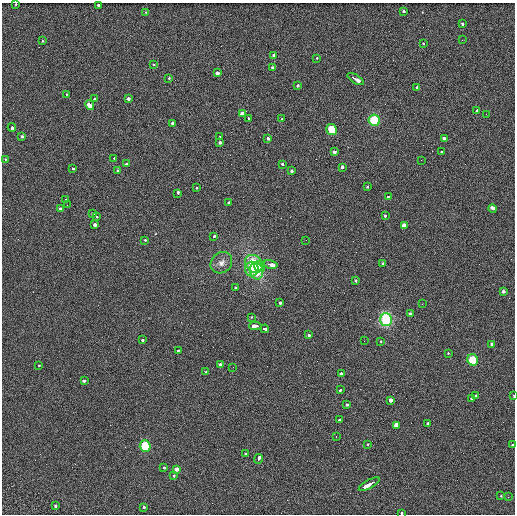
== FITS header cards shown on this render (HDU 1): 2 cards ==
NAXIS1  =                  513 / length of data axis 1
NAXIS2  =                  512 / length of data axis 2

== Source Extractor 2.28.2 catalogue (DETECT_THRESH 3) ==
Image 513 x 512 px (HDU 1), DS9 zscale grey, 1 PNG px = 1 image px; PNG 517 x 516 px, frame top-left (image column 1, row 512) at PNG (2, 3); each listed source drawn as its Kron ellipse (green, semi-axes under 4 px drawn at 4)
Background 2.41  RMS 5.4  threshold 16.1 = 3 sigma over >= 5 px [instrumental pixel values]
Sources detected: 118; all 118 listed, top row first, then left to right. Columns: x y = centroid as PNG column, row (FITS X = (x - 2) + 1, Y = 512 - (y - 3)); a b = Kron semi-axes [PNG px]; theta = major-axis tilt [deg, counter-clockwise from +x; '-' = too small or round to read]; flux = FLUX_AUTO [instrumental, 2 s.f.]
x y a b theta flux
16 4 3 3 - 1300
99 5 3 3 - 1700
404 11 3 3 - 1000
146 12 2 2 - 2800
462 24 3 3 - 1400
462 40 3 2 - 300
42 41 3 2 - 720
424 44 3 3 - 1300
274 56 4 3 - 4200
316 58 3 2 - 1400
154 64 3 3 - 1500
273 67 3 3 - 16000
217 73 3 3 - 8300
169 78 3 3 - 850
356 79 9 3 -32 7200
298 86 3 3 - 2600
417 88 3 3 - 1300
66 94 3 2 - 820
128 98 3 3 - 6200
95 99 3 3 - 1700
90 105 5 4 - 27000
476 110 3 3 - 2300
242 114 3 3 - 9700
486 114 2 2 - 280
248 118 3 2 - 1300
282 119 3 2 - 830
374 120 6 5 - 15000
173 123 3 3 - 7600
12 127 4 3 - 3000
332 130 6 5 - 7000
22 136 3 3 - 3800
219 137 3 3 - 1200
268 138 3 3 - 1800
444 139 3 3 - 3100
220 143 3 3 - 4700
335 151 4 3 - 4400
442 152 3 3 - 1400
114 158 3 2 - 2200
5 159 3 2 - 1000
421 160 2 2 - 180
126 164 3 3 - 1600
283 164 3 3 - 1900
342 167 3 3 - 4600
72 169 3 3 - 10000
118 171 3 3 - 1200
291 171 3 3 - 3100
368 187 3 3 - 1200
197 188 3 3 - 1100
178 194 3 2 - 7000
388 196 3 3 - 1300
66 199 3 2 - 1100
229 203 3 3 - 820
67 205 2 2 - 180
493 208 4 3 - 7200
60 209 3 3 - 1700
92 214 3 3 - 3200
385 216 3 3 - 1700
97 217 3 3 - 1700
95 224 3 3 - 4600
404 225 4 3 - 18000
214 237 3 3 - 2700
145 240 3 3 - 1300
306 240 2 2 - 200
221 263 11 10 - 2300
254 264 10 8 -48 11000
271 264 7 3 -13 8600
383 264 3 3 - 1600
259 266 6 5 - 3300
252 269 7 6 - 4400
256 271 8 6 -77 8800
355 280 3 3 - 1300
235 287 3 3 - 880
503 292 3 3 - 4400
280 302 3 3 - 2500
422 304 3 2 - 360
410 314 3 3 - 2800
252 317 3 3 - 710
386 320 6 6 - 41000
255 326 6 3 0 13000
265 329 4 3 - 5900
309 334 3 3 - 4400
143 340 3 3 - 1500
364 341 2 2 - 1200
381 341 3 2 - 980
491 344 3 3 - 1900
178 351 3 2 - 1300
448 353 3 3 - 860
473 360 6 5 - 9400
39 365 3 2 - 930
220 365 4 3 - 2600
233 367 2 2 - 190
206 372 3 3 - 920
341 373 3 3 - 2900
84 381 4 3 - 2200
340 390 3 2 - 1400
476 395 3 3 - 1100
513 396 4 2 - 2800
471 398 3 3 - 1600
390 400 3 3 - 16000
346 404 3 3 - 1700
339 419 3 3 - 2200
427 424 3 3 - 2500
396 425 4 3 - 16000
336 436 2 2 - 200
368 444 3 3 - 690
512 445 3 3 - 1700
145 446 5 5 - 10000
245 453 3 3 - 1200
258 459 5 3 - 4500
164 467 3 3 - 1900
177 469 3 3 - 7300
174 476 3 3 - 1100
369 484 12 3 29 11000
501 496 3 3 - 780
508 497 3 2 - 340
55 506 3 3 - 1600
143 507 3 3 - 2500
402 513 3 3 - 1700
At the frame edge (FLAGS 8, measured only in part): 4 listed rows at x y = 16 4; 513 396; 512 445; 402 513